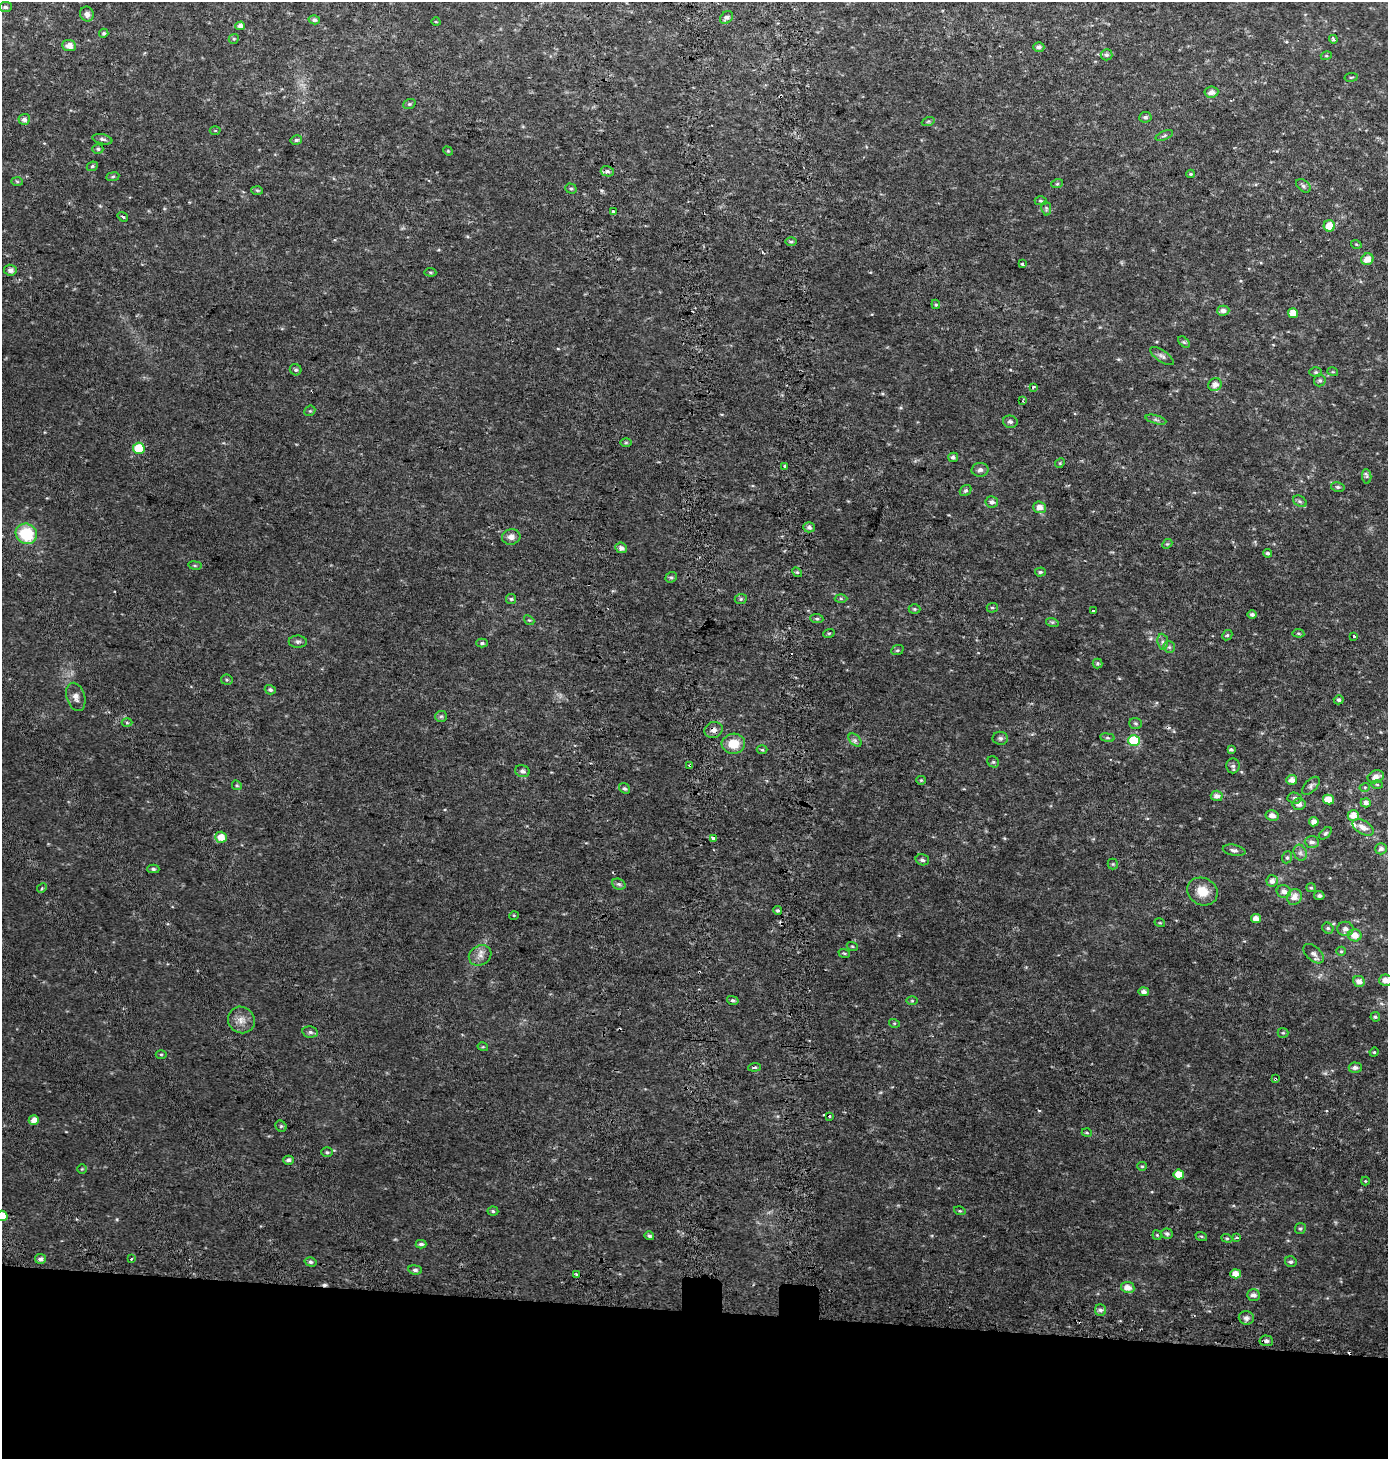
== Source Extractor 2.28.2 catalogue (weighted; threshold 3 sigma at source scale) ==
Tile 8 of 3 x 3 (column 2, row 3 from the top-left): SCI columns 1721-3106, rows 63-1519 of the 4819 x 4478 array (HDU 1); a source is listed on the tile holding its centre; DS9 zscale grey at full resolution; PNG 1390 x 1461 px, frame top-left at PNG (2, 2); each listed source drawn as its Kron ellipse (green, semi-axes under 4 px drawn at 4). Shown black and unused: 10% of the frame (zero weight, under 2 of 3 exposures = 6% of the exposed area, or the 3 px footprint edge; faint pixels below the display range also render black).
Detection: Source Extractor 2.28.2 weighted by HDU 2 'WHT'; one run over the whole footprint, this tile lists its part. Background 0.0305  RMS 0.008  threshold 0.0359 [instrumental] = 3 sigma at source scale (4.5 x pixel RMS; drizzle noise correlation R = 1.50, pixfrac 1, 0.0396/0.0396 arcsec/px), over >= 5 px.
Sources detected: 232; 1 too faint to see at this stretch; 12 cosmic-ray / hot-pixel residue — neither listed nor drawn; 1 inside a brighter listed object's ellipse — not listed separately; the other 218 listed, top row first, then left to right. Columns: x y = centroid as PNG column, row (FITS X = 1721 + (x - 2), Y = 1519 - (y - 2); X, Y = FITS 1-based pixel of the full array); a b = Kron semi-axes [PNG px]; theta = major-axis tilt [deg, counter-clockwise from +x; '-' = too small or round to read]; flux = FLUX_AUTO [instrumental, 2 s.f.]
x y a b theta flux
5 7 6 5 - 2
87 14 7 6 - 3.8
726 18 7 5 40 2.2
314 20 5 4 - 1.9
436 22 5 3 - 0.62
240 26 5 4 - 3.7
104 33 4 4 - 1.5
234 39 5 4 - 1
1333 39 4 3 - 1.8
69 46 7 5 -7 5.8
1039 47 5 5 - 2.6
1107 55 6 5 - 1.9
1326 56 5 3 - 0.91
1351 77 7 3 9 0.97
1211 92 7 5 7 3.9
409 104 6 5 - 1.2
1145 117 6 5 - 2.2
24 119 6 5 - 3
928 122 6 4 20 1.2
215 130 5 3 - 0.72
1164 135 9 4 22 1.6
102 139 10 5 -13 2
296 140 6 4 13 1.7
98 149 5 5 - 1.4
448 151 5 4 - 0.82
92 166 6 4 23 1.2
607 171 6 5 - 1.9
1191 174 4 3 - 0.9
113 177 6 3 9 1.1
17 181 6 4 -2 0.92
1057 184 6 4 18 1
1303 186 8 5 -38 1.9
571 188 5 5 - 1.4
257 190 6 4 -3 1.2
1041 201 6 4 -1 1.1
1046 208 7 5 -81 1.5
614 212 4 3 - 9
123 217 5 3 - 1.2
1329 226 5 5 - 10
791 242 6 4 0 1.3
1356 244 5 3 - 0.84
1367 259 6 5 - 7.1
1022 264 3 3 - 1.6
10 270 6 5 - 3.5
430 272 6 4 -6 0.97
936 304 5 4 - 0.94
1223 311 6 5 - 3.2
1293 313 5 5 - 8.1
1184 342 7 4 -44 1.2
1162 356 14 5 -34 2.8
296 370 6 5 - 1.6
1316 372 6 4 0 1.2
1333 372 5 3 - 0.73
1320 380 6 6 - 1.6
1215 384 7 6 - 4.9
1033 387 3 3 - 1.9
1023 401 3 2 - 0.72
310 411 6 5 - 1.1
1156 420 10 3 -15 1.6
1010 422 7 6 - 2.4
626 442 6 4 0 1
139 448 6 5 - 26
953 457 5 4 - 1.9
1060 463 5 4 - 1.1
784 467 3 3 - 13
980 470 8 7 - 2.7
1367 476 7 4 -83 1.5
1338 487 7 4 -9 1.4
966 490 6 5 - 1.8
1300 501 7 5 -31 1.7
992 502 6 6 - 2.9
1040 507 6 6 - 5.5
809 527 6 5 - 2.3
26 534 11 10 - 35
511 537 9 7 15 4.6
1167 544 6 4 42 1
621 548 6 5 - 3.6
1268 553 4 4 - 1.4
195 565 7 3 -9 1
797 572 5 4 - 1.4
1040 572 5 4 - 1.4
671 577 6 5 - 1.4
841 598 6 4 -2 1.3
511 599 5 5 - 1.3
741 599 6 5 - 1.3
992 608 5 5 - 1.2
915 609 6 5 - 1.1
1093 611 3 3 - 1.6
1252 615 5 4 - 1.9
817 619 7 4 -5 1.3
529 620 5 4 - 1
1052 622 6 4 -18 1.2
829 633 6 3 18 1
1298 633 6 4 -6 1
1227 635 5 4 - 1.2
1353 637 3 3 - 2.8
298 642 9 6 0 2.1
1163 642 8 5 -84 2.2
482 643 6 4 1 1.4
1169 647 6 5 - 1.4
897 650 6 5 - 1.2
1097 663 5 5 - 1.2
227 680 6 5 - 1.2
270 690 5 4 - 1.8
76 697 14 9 -73 4.7
1339 700 5 4 - 1.7
441 716 6 5 - 1.5
127 723 5 3 - 0.87
1136 723 6 5 - 1.4
714 730 9 8 - 3.7
1000 738 8 6 -7 2.1
1107 738 7 4 -8 1.3
855 740 8 5 -45 2.1
1134 740 6 5 - 31
733 744 12 10 2 15
1231 749 4 3 - 1.4
762 750 5 3 - 0.93
993 762 6 5 - 1.3
690 766 4 3 - 10
1233 766 7 6 - 2.2
522 771 7 6 - 2.6
1376 777 8 6 22 5.5
921 780 4 4 - 0.9
1292 780 5 5 - 4.7
237 785 5 4 - 1.1
1377 785 6 4 -2 1
1311 786 11 6 47 2.3
1365 787 5 3 - 0.85
624 788 6 5 - 1.8
1217 796 6 5 - 4.1
1295 798 7 5 -3 2
1328 799 5 5 - 9.2
1366 803 5 4 - 3.3
1299 804 6 5 - 4
1272 815 6 5 - 4.2
1353 815 6 5 - 6.3
1314 822 5 4 - 4.2
1363 827 11 6 -31 5.9
1325 833 7 4 44 1.4
221 837 6 5 - 8.4
714 838 4 3 - 5.8
1312 842 7 5 -3 2.8
1381 849 6 5 - 3
1234 850 11 5 -11 2.7
1300 853 8 6 -69 2.5
1287 857 6 5 - 1.5
922 860 7 5 -18 2.1
1113 864 5 5 - 0.98
153 869 6 4 -2 1.4
1272 881 6 5 - 3.7
619 884 7 5 -21 1.7
42 888 5 4 - 0.91
1311 888 5 4 - 0.95
1202 891 16 13 -27 13
1284 891 7 6 - 5
1319 896 5 4 - 1.9
1294 897 8 7 - 6.5
777 910 4 4 - 1.3
514 915 5 3 - 0.62
1256 919 5 4 - 5.6
1160 923 5 3 - 0.74
1328 928 6 5 - 1.4
1345 929 8 7 - 3.2
1355 935 6 6 - 7.1
852 946 5 3 - 0.86
1341 951 5 4 - 0.99
844 953 6 3 -19 0.99
1314 954 12 7 -42 3.4
480 955 12 9 29 5.5
1385 980 6 5 - 5
1359 981 6 5 - 4.2
1144 992 5 4 - 3.4
733 1000 6 4 -14 1.4
912 1001 5 3 - 0.82
1375 1017 5 4 - 1.3
241 1020 14 13 - 7.1
894 1023 5 3 - 0.81
310 1032 8 5 -10 2.1
1283 1033 5 5 - 0.92
483 1047 5 3 - 0.81
1374 1052 5 4 - 0.88
161 1054 5 3 - 0.88
755 1067 6 4 5 1.2
1355 1068 6 5 - 2.7
1275 1079 4 3 - 1.7
829 1116 3 3 - 4.4
34 1120 5 4 - 5.7
281 1126 6 5 - 1.2
1087 1133 5 3 - 0.85
327 1152 6 5 - 1.4
288 1160 5 4 - 2.3
1142 1166 5 4 - 1
82 1169 5 4 - 0.87
1179 1174 5 5 - 11
1365 1181 4 4 - 0.72
493 1211 5 4 - 1.2
960 1211 6 3 -17 1.1
2 1216 5 5 - 17
1300 1228 6 5 - 1.3
1167 1234 6 5 - 1.9
1157 1235 5 4 - 0.97
649 1236 5 4 - 1.7
1201 1236 6 3 -18 0.97
1227 1238 5 4 - 1.1
1237 1238 4 3 - 2.2
421 1244 5 4 - 1.9
40 1259 5 5 - 2.8
131 1259 3 2 - 0.87
311 1262 6 4 -16 1.6
1291 1262 6 5 - 1.7
415 1270 7 4 -7 2.1
576 1274 3 3 - 3.5
1236 1274 5 4 - 6.1
1128 1287 7 5 -10 5.8
1253 1295 6 5 - 3.3
1101 1310 6 5 - 2.5
1246 1318 7 6 - 3.5
1266 1341 7 5 -4 2.4
Overlapping masked pixels (flux is a lower limit): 4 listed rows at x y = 614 212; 714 730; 690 766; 1275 1079
Isophote crosses this tile's border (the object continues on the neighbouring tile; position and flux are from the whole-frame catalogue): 3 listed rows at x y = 1381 849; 1385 980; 2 1216